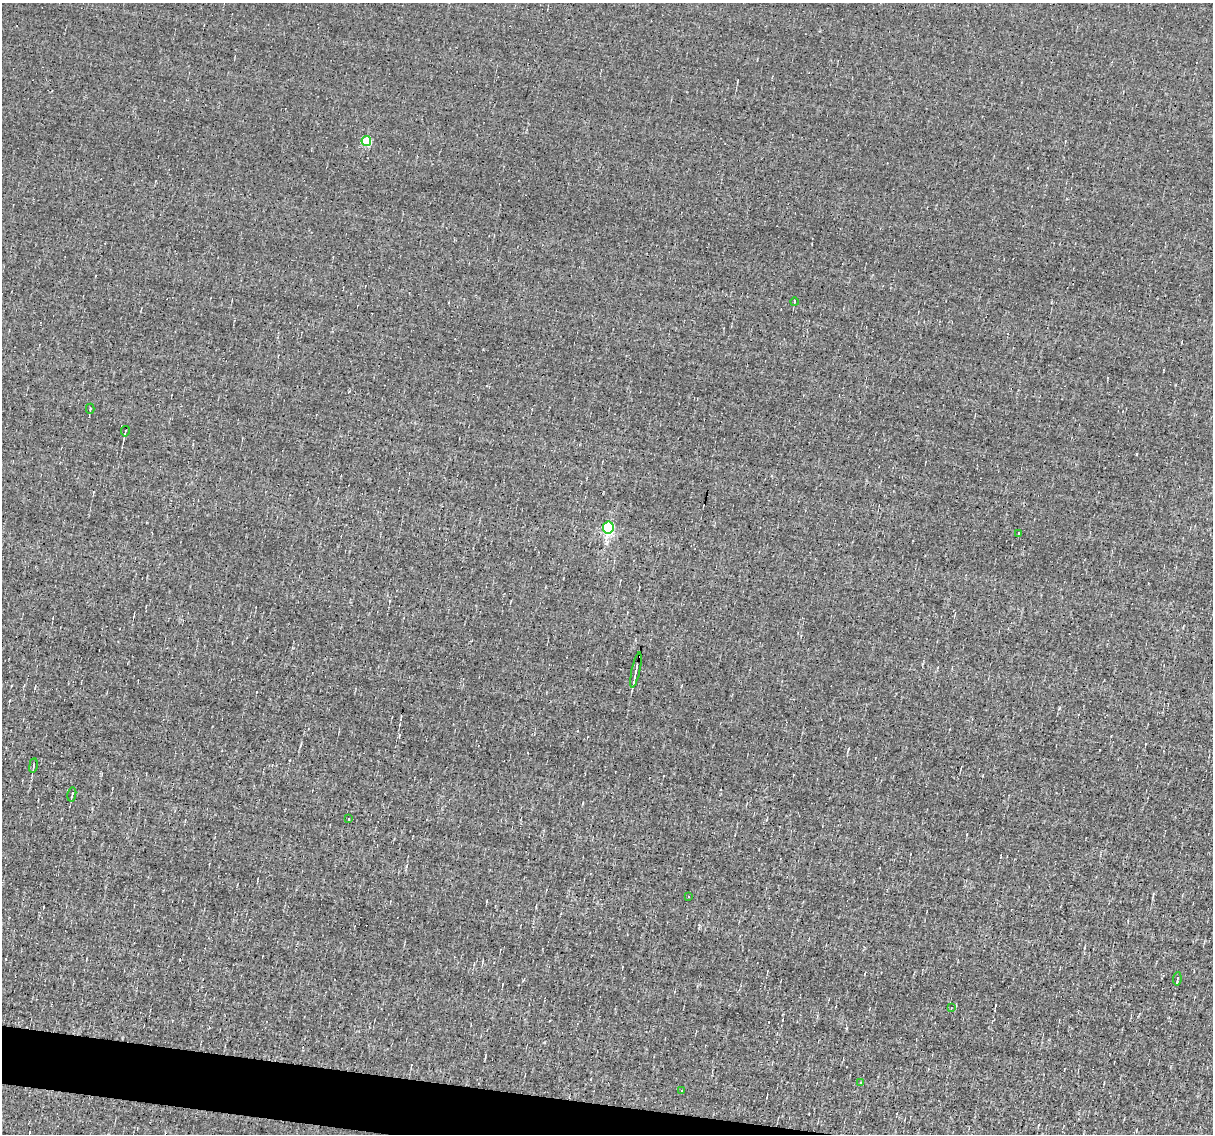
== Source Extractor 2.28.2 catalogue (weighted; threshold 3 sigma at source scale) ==
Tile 6 of 4 x 4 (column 2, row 2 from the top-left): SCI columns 1212-2422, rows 2494-3625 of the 4844 x 4870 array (HDU 1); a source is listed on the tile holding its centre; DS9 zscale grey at full resolution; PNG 1215 x 1136 px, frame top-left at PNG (2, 3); each listed source drawn as its Kron ellipse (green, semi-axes under 4 px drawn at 4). Shown black and unused: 3% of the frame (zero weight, under 3 of 4 exposures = <1% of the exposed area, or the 3 px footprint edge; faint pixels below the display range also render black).
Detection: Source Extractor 2.28.2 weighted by HDU 2 'WHT'; one run over the whole footprint, this tile lists its part. Background -0.00519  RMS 0.051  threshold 0.23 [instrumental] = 3 sigma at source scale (4.5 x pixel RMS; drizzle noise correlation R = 1.50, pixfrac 1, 0.05/0.05 arcsec/px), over >= 5 px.
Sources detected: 21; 6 cosmic-ray / hot-pixel residue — neither listed nor drawn; the other 15 listed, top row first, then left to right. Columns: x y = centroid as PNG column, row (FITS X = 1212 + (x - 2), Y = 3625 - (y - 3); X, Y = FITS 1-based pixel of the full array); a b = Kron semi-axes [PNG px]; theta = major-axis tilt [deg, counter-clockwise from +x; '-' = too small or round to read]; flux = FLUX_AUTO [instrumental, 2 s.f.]
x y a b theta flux
366 141 5 5 - 270
794 302 4 2 - 4.6
90 409 5 3 - 6
125 431 5 2 - 4.7
608 528 6 5 - 720
1019 533 4 3 - 10
636 670 18 2 78 30
33 766 7 2 81 7
72 794 7 3 79 7.5
349 819 3 2 - 7.7
689 896 3 2 - 4.4
1177 979 7 3 84 8.2
951 1008 2 2 - 3
861 1082 4 3 - 4.2
682 1091 2 2 - 3.9
Overlapping masked pixels (flux is a lower limit): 1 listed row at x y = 636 670
Unlisted compact peaks at least as high as the median listed source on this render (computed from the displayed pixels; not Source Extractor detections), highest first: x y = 1059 708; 1136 454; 349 391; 846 1028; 406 866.